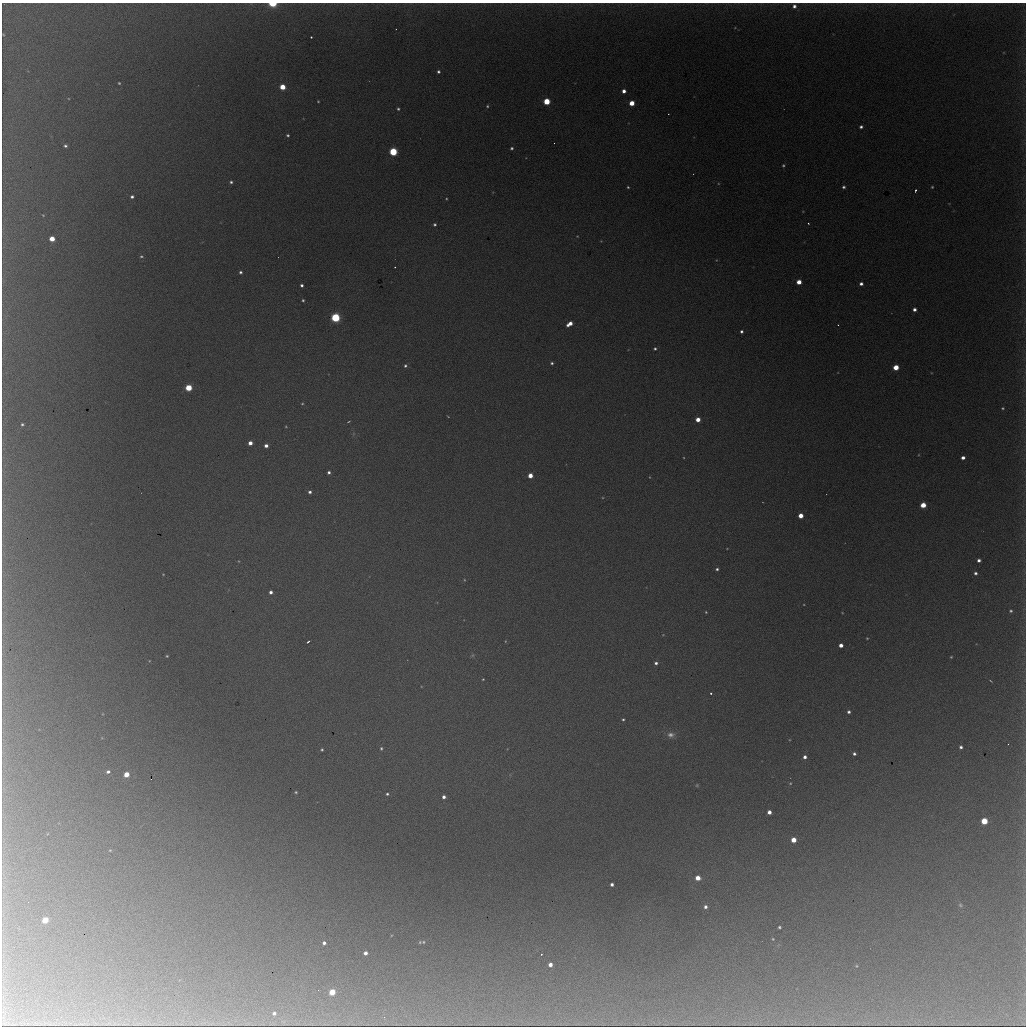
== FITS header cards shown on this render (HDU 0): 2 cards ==
NAXIS1  =                 1024 / length of data axis 1
NAXIS2  =                 1024 / length of data axis 2

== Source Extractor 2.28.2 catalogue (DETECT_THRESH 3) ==
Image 1024 x 1024 px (HDU 0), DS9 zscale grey, 1 PNG px = 1 image px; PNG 1028 x 1028 px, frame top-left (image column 1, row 1024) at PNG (2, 3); no overlay
Background 4210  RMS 48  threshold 145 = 3 sigma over >= 5 px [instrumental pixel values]
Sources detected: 120; all 120 listed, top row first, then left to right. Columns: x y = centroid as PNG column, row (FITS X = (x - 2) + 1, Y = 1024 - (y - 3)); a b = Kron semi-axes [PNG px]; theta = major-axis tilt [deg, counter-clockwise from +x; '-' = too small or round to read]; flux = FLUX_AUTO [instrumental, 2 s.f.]
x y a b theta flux
273 4 5 3 - 190000
794 6 6 6 - 14000
311 37 3 3 - 6300
438 72 3 3 - 6400
119 83 3 3 - 3400
282 87 4 4 - 65000
624 91 4 4 - 15000
318 101 2 2 - 2600
547 101 4 4 - 120000
632 103 4 4 - 55000
487 106 3 3 - 3700
398 109 3 3 - 4800
861 127 4 3 - 7700
288 135 3 3 - 4900
554 143 2 2 - 6700
65 146 4 3 - 6000
512 148 3 3 - 5300
393 152 4 4 - 250000
783 165 4 3 - 4200
231 182 3 3 - 5700
628 187 3 2 - 3500
844 187 3 3 - 6300
932 187 3 3 - 3000
915 190 3 3 - 4700
132 197 4 3 - 7600
446 199 3 2 - 2700
43 215 4 3 - 2600
808 223 2 2 - 2600
435 224 3 3 - 5400
577 236 3 2 - 2100
52 239 4 4 - 47000
141 256 4 3 - 4100
395 267 2 2 - 2600
240 272 3 3 - 6000
799 282 4 4 - 41000
861 284 4 3 - 10000
302 285 3 3 - 7100
303 300 3 3 - 4000
914 309 4 4 - 12000
335 317 4 4 - 390000
570 324 6 4 33 32000
838 325 3 2 - 3200
741 331 3 3 - 7100
655 349 4 4 - 5100
552 363 4 3 - 5500
405 366 4 4 - 6100
896 367 4 4 - 67000
189 388 4 4 - 130000
302 404 4 3 - 2700
1003 408 4 3 - 3400
698 419 4 4 - 33000
348 422 4 2 - 2500
22 424 3 3 - 5100
286 427 3 2 - 2400
250 443 4 4 - 24000
266 446 4 3 - 14000
963 458 4 3 - 14000
329 472 3 3 - 7500
530 475 4 4 - 41000
650 477 4 3 - 2200
310 492 3 3 - 8100
923 505 4 4 - 64000
801 516 4 4 - 43000
727 548 3 2 - 1900
979 560 4 4 - 10000
717 569 3 3 - 6100
975 573 4 3 - 7300
163 574 3 2 - 1900
464 580 4 2 - 2500
271 592 4 3 - 12000
1011 611 4 4 - 5200
706 612 3 3 - 3000
867 638 3 3 - 2700
505 641 4 3 - 2400
308 642 3 2 - 5100
841 645 4 4 - 21000
473 655 6 4 71 4200
167 656 3 3 - 3200
951 657 3 3 - 2800
656 663 4 4 - 8500
483 679 3 2 - 2600
990 681 3 2 - 2300
711 693 3 2 - 3600
849 712 3 3 - 7900
623 719 4 3 - 4100
671 735 10 8 -2 18000
1008 744 2 2 - 1900
961 747 3 3 - 7800
381 748 4 3 - 4500
322 750 3 3 - 4300
854 754 4 3 - 7400
805 757 4 3 - 11000
108 772 4 3 - 7600
126 774 4 4 - 56000
151 779 2 2 - 15
790 783 4 3 - 2900
697 785 5 4 - 3600
296 792 3 3 - 3800
387 794 3 3 - 4800
444 797 4 3 - 12000
769 812 4 4 - 19000
984 821 4 4 - 100000
793 840 4 4 - 51000
110 850 4 3 - 2500
698 878 4 4 - 36000
612 884 3 3 - 9900
960 905 6 5 - 5200
705 907 4 4 - 9900
45 920 5 4 - 75000
779 927 3 3 - 4800
773 939 3 3 - 2900
420 942 4 3 - 3400
423 942 5 4 - 3600
324 943 4 4 - 9200
365 953 4 4 - 14000
541 954 2 2 - 2100
550 965 4 4 - 19000
856 966 4 4 - 3000
332 992 4 4 - 90000
274 1013 5 4 - 9400
At the frame edge (FLAGS 8, measured only in part): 1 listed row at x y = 273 4